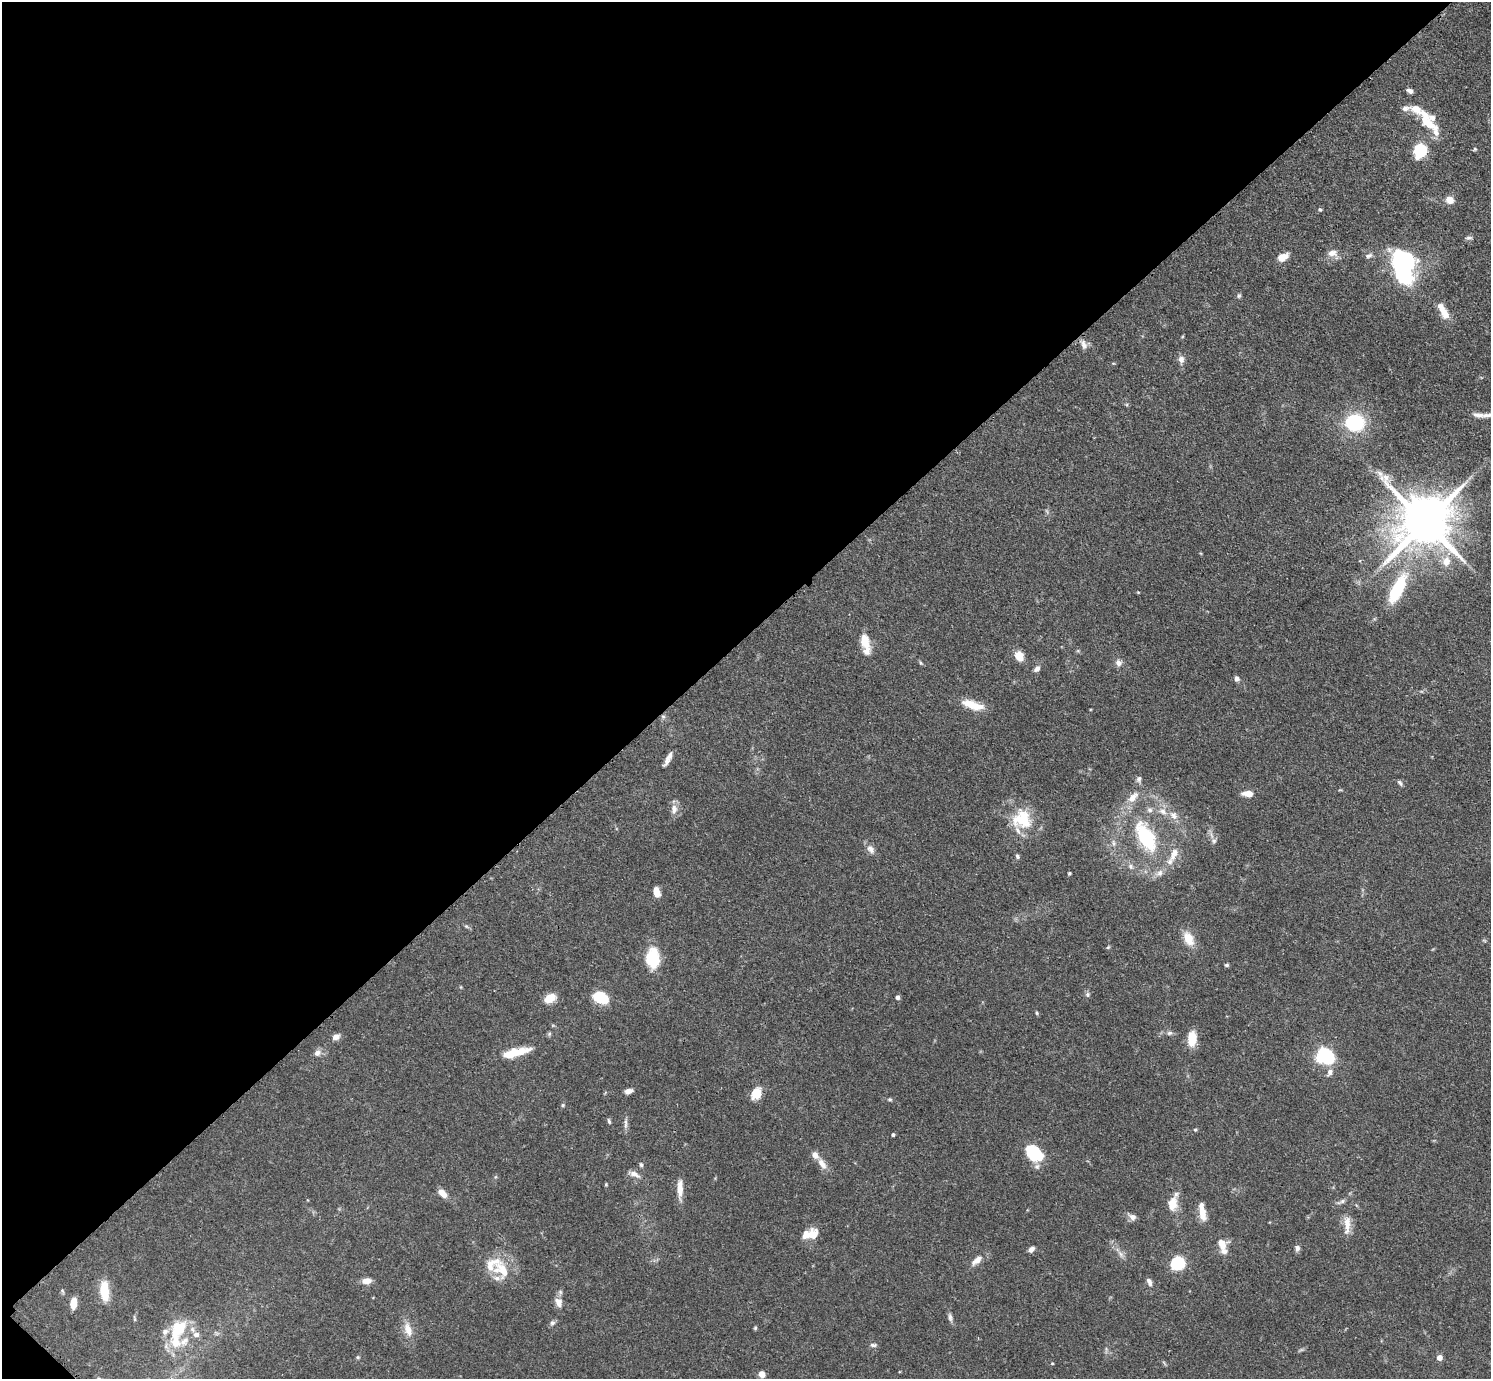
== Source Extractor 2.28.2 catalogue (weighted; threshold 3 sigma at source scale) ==
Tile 5 of 4 x 4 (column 1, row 2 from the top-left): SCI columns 31-1519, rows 2937-4313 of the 6017 x 6017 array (HDU 1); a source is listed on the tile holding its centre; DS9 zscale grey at full resolution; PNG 1493 x 1381 px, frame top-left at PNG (2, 2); no overlay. Shown black and unused: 46% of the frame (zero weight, under 3 of 4 exposures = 4% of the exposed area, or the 3 px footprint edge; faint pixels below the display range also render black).
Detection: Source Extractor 2.28.2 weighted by HDU 2 'WHT'; one run over the whole footprint, this tile lists its part. Background 0.0772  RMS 0.0036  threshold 0.0162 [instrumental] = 3 sigma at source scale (4.5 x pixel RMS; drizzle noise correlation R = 1.50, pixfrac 1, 0.05/0.05 arcsec/px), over >= 5 px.
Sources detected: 124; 1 inside a brighter object's white glare — not listed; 17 inside a brighter listed object's ellipse — not listed separately; the other 106 listed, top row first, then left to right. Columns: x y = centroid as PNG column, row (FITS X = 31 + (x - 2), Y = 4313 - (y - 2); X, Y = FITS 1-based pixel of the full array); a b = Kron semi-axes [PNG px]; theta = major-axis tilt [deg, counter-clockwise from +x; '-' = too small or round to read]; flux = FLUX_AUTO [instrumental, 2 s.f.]
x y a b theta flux
1427 121 42 12 -53 12
1475 149 5 4 - 0.44
1419 150 9 7 69 23
1450 200 9 7 -31 3.1
1320 210 5 4 - 0.44
1469 238 10 5 5 0.83
1332 253 14 9 2 2.7
1368 256 10 6 17 1.1
1283 257 13 8 28 3.6
1402 270 33 16 -76 50
1239 296 6 5 - 0.61
1445 313 14 10 -61 3.9
1084 344 14 8 -68 2
1181 359 9 8 - 1.6
1487 415 21 6 0 2.7
1355 423 16 14 4 25
1425 522 16 15 - 2100
1446 561 13 11 72 4.4
1398 588 35 12 64 21
1138 592 5 3 - 0.28
865 642 17 10 -78 5.7
1019 656 10 8 -61 4.5
921 663 5 5 - 0.47
1118 663 9 8 - 1.7
1037 669 9 6 49 1.3
1237 679 6 5 - 1.4
973 705 28 9 -18 6.6
669 756 16 6 56 2.2
1139 779 8 6 75 1.1
1400 783 8 5 -60 0.74
1248 793 11 6 -3 4
1133 797 18 9 48 4.3
674 809 15 9 84 2.4
1150 810 8 8 - 1.3
1173 815 14 9 -45 2.9
1022 819 28 25 -46 14
1146 837 25 13 -62 29
1214 841 7 5 45 0.82
1113 843 9 4 -82 0.94
871 849 13 8 -51 2.1
1174 854 23 9 67 4.4
1017 856 6 4 -71 0.68
1131 866 8 7 - 1.2
1069 873 4 4 - 0.42
1160 873 11 8 55 2.1
656 892 9 6 -74 4.3
466 926 6 4 -42 0.56
1188 939 14 9 -67 6.2
1108 947 6 3 45 0.41
653 958 21 13 -89 14
1226 965 5 4 - 0.56
1088 994 7 5 -90 0.79
600 997 9 7 -22 19
897 997 5 5 - 1.1
550 998 12 8 32 5.9
1037 1013 5 3 - 0.4
1170 1033 8 5 25 0.83
336 1037 8 6 24 2
1192 1038 16 8 89 7
317 1053 8 7 - 1.8
515 1053 30 8 15 9.8
1326 1056 11 9 -30 37
1330 1072 9 7 62 1.9
628 1091 9 5 15 1.7
756 1093 15 10 61 5.4
890 1099 7 4 5 0.52
563 1105 5 4 - 0.48
609 1121 7 4 -72 0.62
626 1123 15 4 88 1.3
1195 1130 5 4 - 0.44
893 1135 3 3 - 0.72
1034 1153 19 13 -40 16
822 1164 16 8 -59 3
641 1165 6 5 - 0.63
635 1174 15 7 -25 2.2
680 1188 21 7 89 4.4
443 1193 12 6 -44 3.4
1342 1201 7 5 45 0.83
1173 1204 17 11 85 5.2
1202 1212 22 7 -81 4.5
1132 1217 11 7 -28 1.7
1347 1225 27 8 -90 4.5
813 1234 15 13 27 4.4
1222 1244 14 12 -56 4.1
1297 1248 7 6 - 1.3
1031 1249 8 5 42 1.4
1121 1254 9 6 -51 1.5
977 1260 17 8 39 2.9
1178 1263 11 10 - 19
492 1264 33 24 10 10
366 1281 8 6 1 3.5
1149 1282 10 5 -68 1.5
104 1291 20 8 -86 9.4
559 1302 13 9 -71 2.8
73 1303 9 5 84 5.7
950 1317 12 5 -81 1.2
552 1323 8 7 - 0.97
179 1328 26 17 62 14
755 1328 5 4 - 0.48
408 1330 17 9 -71 4.1
196 1335 9 7 2 1.8
873 1345 9 5 0 0.88
358 1357 5 4 - 0.46
1439 1358 5 5 - 2.8
1052 1363 4 3 - 0.29
762 1374 7 6 - 2.3
Isophote crosses this tile's border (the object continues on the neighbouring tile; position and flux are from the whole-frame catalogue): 1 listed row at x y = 1487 415